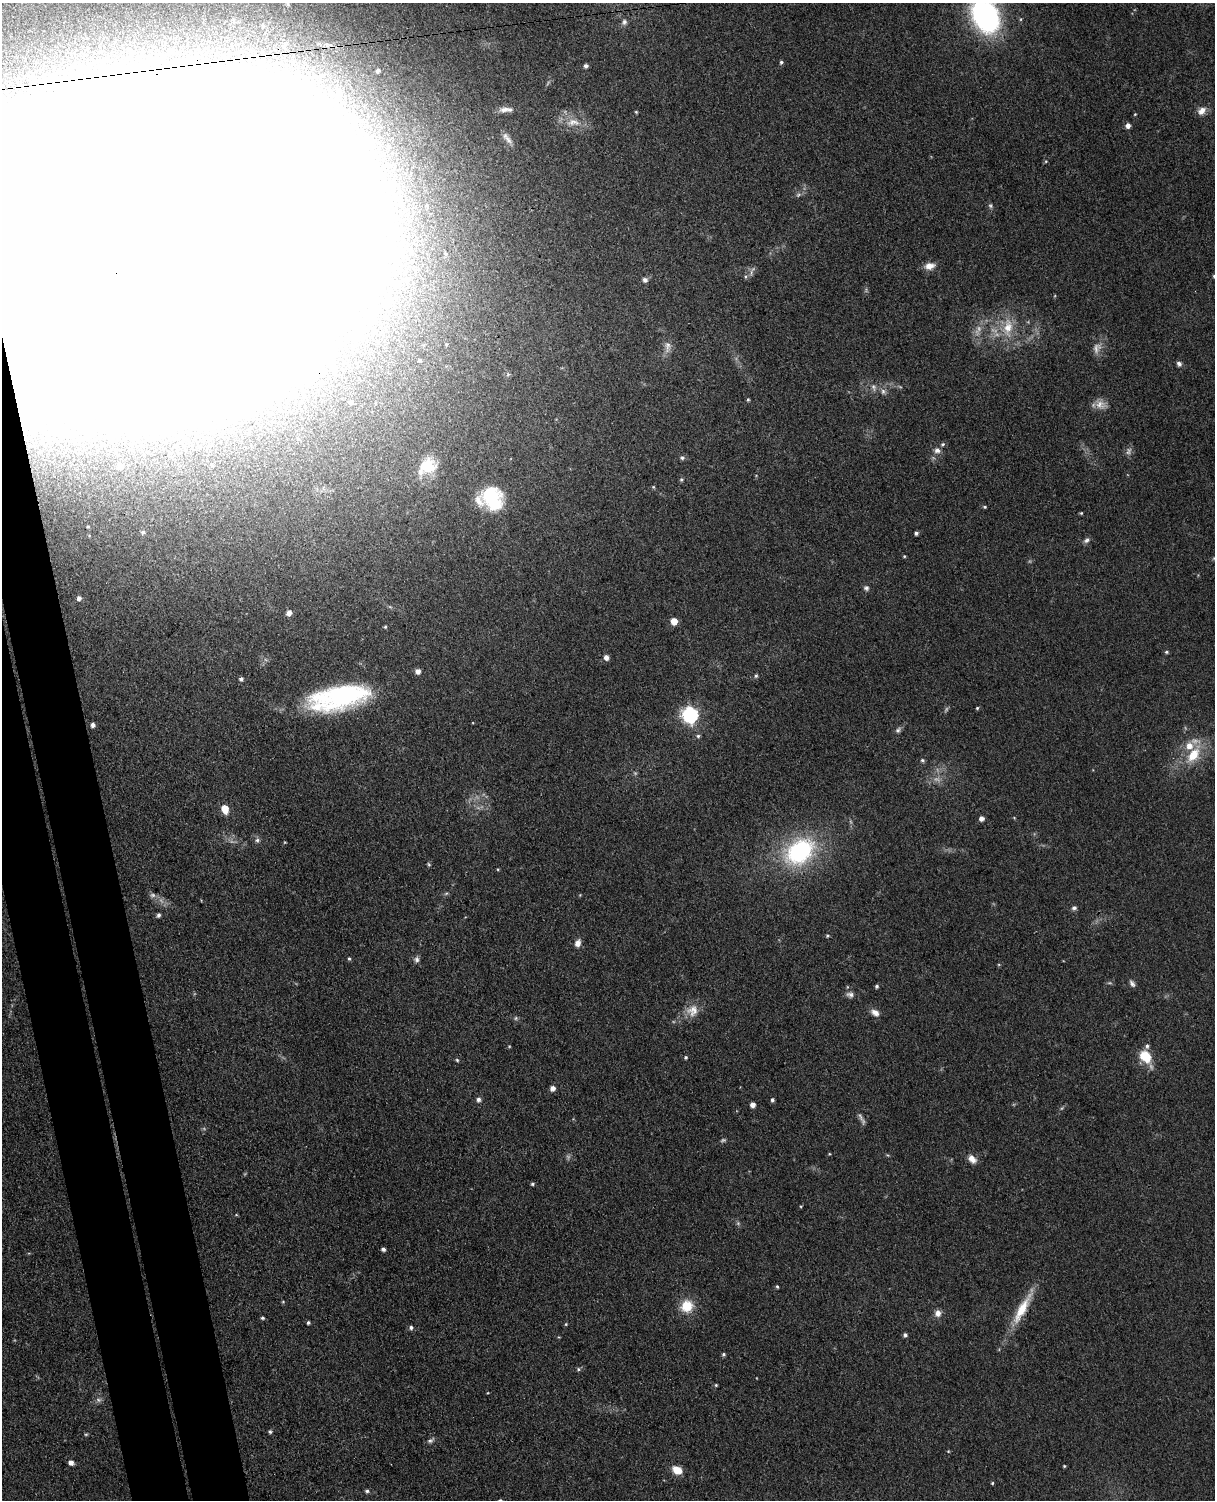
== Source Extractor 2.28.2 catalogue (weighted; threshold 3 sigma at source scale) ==
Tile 7 of 4 x 3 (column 3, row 2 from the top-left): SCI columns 2485-3697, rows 1648-3145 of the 4967 x 4906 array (HDU 1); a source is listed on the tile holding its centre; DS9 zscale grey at full resolution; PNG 1217 x 1502 px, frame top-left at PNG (2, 3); no overlay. Shown black and unused: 6% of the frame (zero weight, under 3 of 4 exposures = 5% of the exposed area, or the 3 px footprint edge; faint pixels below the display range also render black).
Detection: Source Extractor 2.28.2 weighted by HDU 2 'WHT'; one run over the whole footprint, this tile lists its part. Background 0.0701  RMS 0.0075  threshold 0.0339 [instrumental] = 3 sigma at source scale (4.5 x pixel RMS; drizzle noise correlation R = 1.50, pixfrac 1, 0.05/0.05 arcsec/px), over >= 5 px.
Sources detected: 148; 16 too faint to see at this stretch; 9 inside a brighter object's white glare — not listed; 3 inside a brighter listed object's ellipse — not listed separately; the other 120 listed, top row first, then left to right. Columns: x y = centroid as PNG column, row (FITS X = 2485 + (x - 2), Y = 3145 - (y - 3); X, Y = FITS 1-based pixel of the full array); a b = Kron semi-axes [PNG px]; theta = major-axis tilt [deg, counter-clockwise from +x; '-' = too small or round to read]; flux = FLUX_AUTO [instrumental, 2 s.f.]
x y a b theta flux
985 16 30 21 -63 180
624 22 9 8 - 2.7
781 62 5 4 - 1.3
586 66 4 4 - 2.2
378 70 7 7 - 3.3
76 74 7 6 - 2.7
504 109 15 7 6 5.2
1201 111 11 8 42 5.9
636 112 4 3 - 0.83
1135 114 4 3 - 0.65
573 122 21 11 1 12
1128 125 5 5 - 3.7
507 138 19 6 -53 4.4
1046 161 5 3 - 0.74
990 206 6 6 - 1.5
149 246 157 115 11 33000
445 254 5 4 - 1.2
929 266 12 8 11 6.9
751 272 9 4 80 2.2
1214 276 4 4 - 1.2
746 277 7 5 89 1.5
645 280 6 6 - 2.6
1008 327 27 14 83 21
446 344 5 3 - 0.64
668 347 18 9 87 5.9
420 360 3 3 - 1.2
1179 364 7 6 - 2.3
874 387 11 7 -75 3.3
883 391 8 8 - 2.8
748 400 5 4 - 0.99
351 402 6 5 - 2.5
942 444 6 5 - 1.5
937 450 8 7 - 3.5
1128 451 12 6 68 2.8
682 458 6 5 - 1.7
121 466 7 7 - 4.2
428 466 26 23 42 28
681 479 6 4 89 1.2
653 487 4 4 - 0.9
492 498 27 21 -60 48
985 507 5 4 - 0.9
1081 513 4 4 - 0.81
88 526 3 2 - 0.61
143 532 6 5 - 1.6
916 533 4 4 - 1.7
1087 540 9 6 39 2.3
904 556 4 3 - 0.78
866 588 7 7 - 2.1
79 598 5 5 - 3
289 613 6 5 - 4.4
674 621 5 5 - 13
385 627 4 4 - 0.95
1166 652 5 4 - 1.2
606 657 6 5 - 3.8
418 671 6 5 - 3.8
756 676 5 4 - 1.3
241 679 5 4 - 2
339 698 66 24 11 120
977 708 4 4 - 0.92
690 715 7 7 - 210
93 725 5 4 - 2.9
898 730 9 6 49 2.2
698 736 5 5 - 1.3
1193 755 27 14 55 22
922 760 6 5 - 1.4
225 809 6 5 - 17
981 818 5 5 - 3.8
257 840 7 6 - 2
285 842 5 3 - 0.59
800 852 32 23 38 100
429 864 5 4 - 1.1
446 893 6 4 3 1.1
1074 908 7 6 - 2
158 915 5 4 - 2
827 936 5 5 - 1
578 943 9 7 72 4.6
349 959 5 4 - 1.1
417 959 8 6 87 2.3
1132 983 10 5 -57 2.4
877 986 4 4 - 1.5
850 995 11 8 -17 3.4
692 1010 17 15 48 10
875 1013 12 8 -34 4.6
516 1018 6 5 - 1.2
1145 1056 15 11 -51 19
686 1057 4 4 - 1.1
457 1060 5 5 - 1
552 1088 5 5 - 4
478 1099 5 5 - 2.6
772 1100 4 4 - 1.8
753 1105 5 5 - 3.6
860 1117 16 5 -68 2.9
829 1154 4 3 - 0.65
972 1159 11 7 -45 5.9
533 1184 4 4 - 1.3
738 1223 6 4 47 1.2
383 1249 5 4 - 1.9
777 1287 4 3 - 1
283 1302 5 3 - 0.72
687 1306 13 12 - 18
1022 1308 50 10 62 24
938 1313 8 7 - 4.6
262 1318 5 4 - 1.2
308 1323 4 3 - 1.4
566 1324 4 4 - 0.81
411 1328 5 5 - 2
905 1335 4 4 - 1.8
723 1354 5 4 - 1.3
578 1369 5 5 - 1.2
716 1385 3 3 - 0.83
98 1400 8 6 -2 2.4
270 1432 4 4 - 1.5
86 1434 6 4 0 0.89
430 1440 10 6 27 2.2
948 1451 4 3 - 0.67
71 1462 5 4 - 4.5
1064 1466 3 3 - 0.83
677 1470 10 7 -27 12
992 1483 4 4 - 0.89
367 1491 5 5 - 1.6
Overlapping masked pixels (flux is a lower limit): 1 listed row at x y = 149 246
Isophote crosses this tile's border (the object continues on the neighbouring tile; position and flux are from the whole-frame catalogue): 3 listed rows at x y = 985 16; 149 246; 1214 276